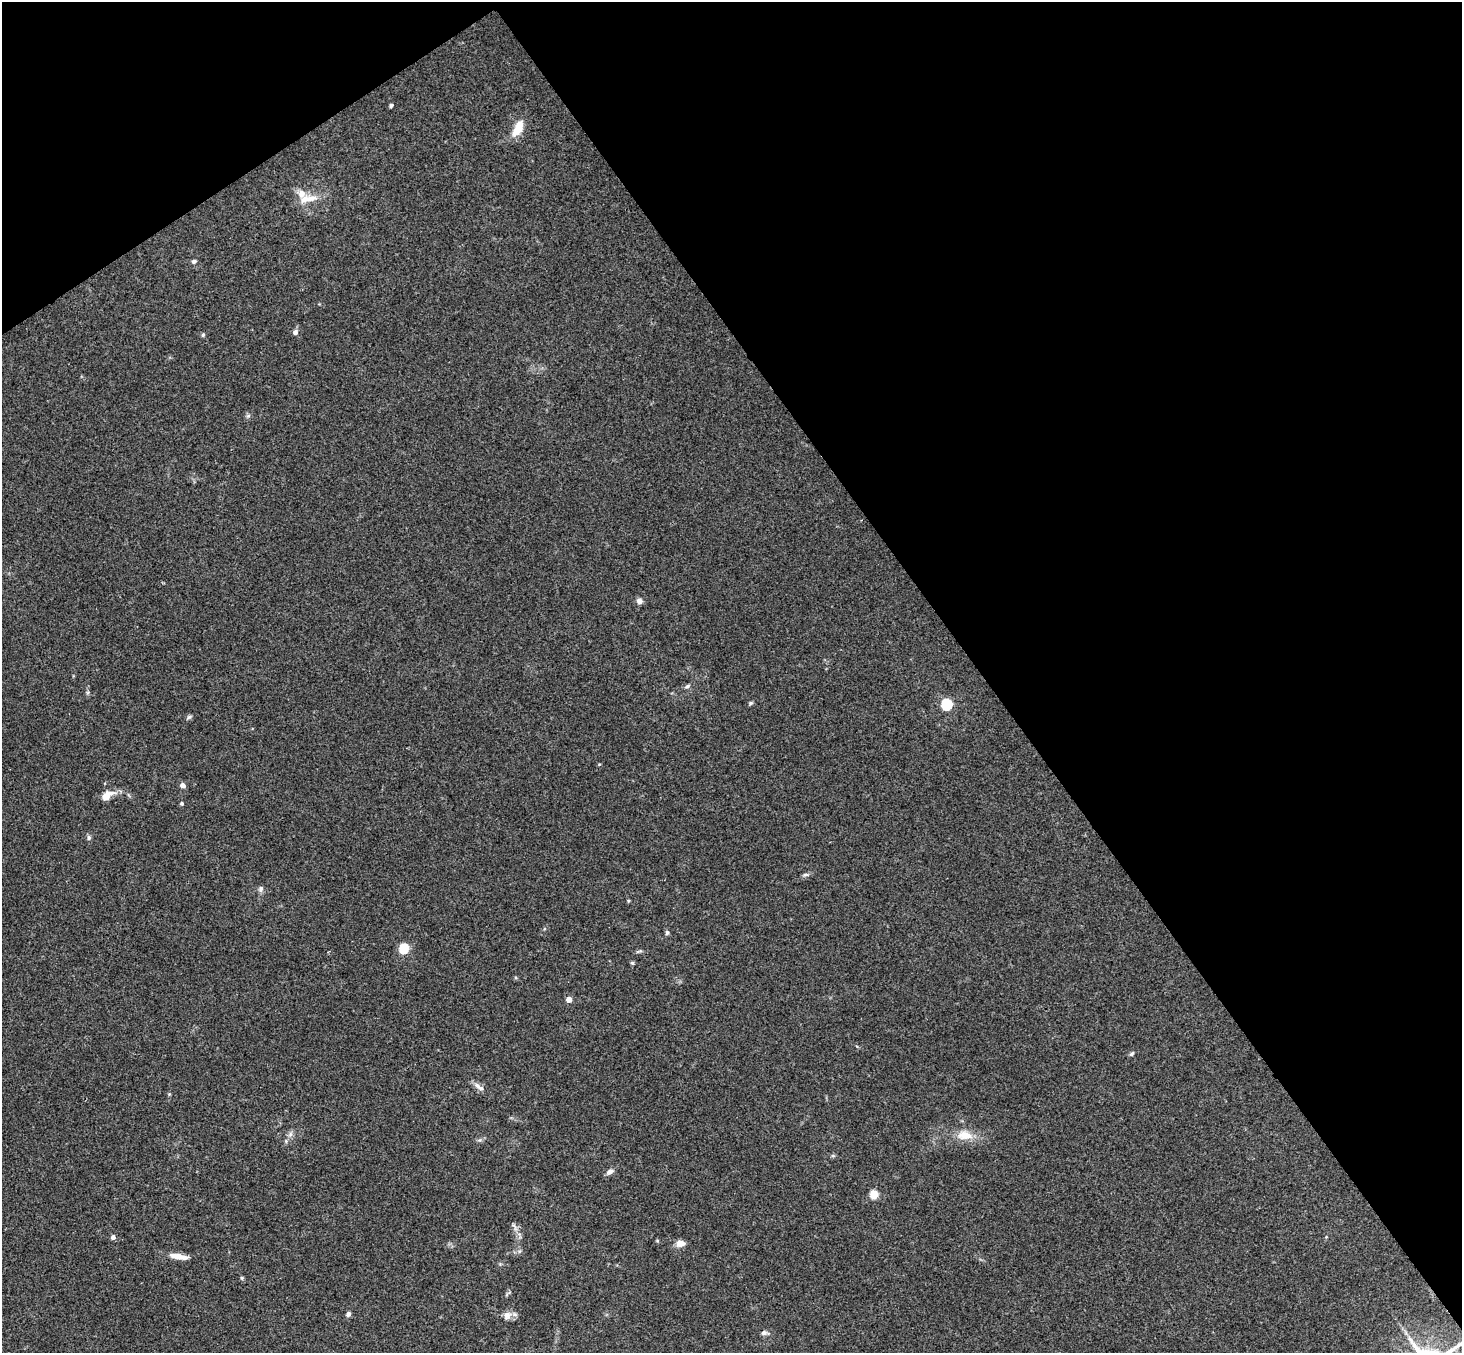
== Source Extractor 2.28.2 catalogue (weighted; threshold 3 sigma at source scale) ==
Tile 3 of 4 x 4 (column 3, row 1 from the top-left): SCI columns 2976-4435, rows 4383-5733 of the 5946 x 5927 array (HDU 1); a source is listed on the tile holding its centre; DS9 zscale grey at full resolution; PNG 1464 x 1355 px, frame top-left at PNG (2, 2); no overlay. Shown black and unused: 37% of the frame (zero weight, under 3 of 4 exposures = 6% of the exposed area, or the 3 px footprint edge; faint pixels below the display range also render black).
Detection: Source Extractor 2.28.2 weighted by HDU 2 'WHT'; one run over the whole footprint, this tile lists its part. Background 0.204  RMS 0.0083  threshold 0.0372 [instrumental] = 3 sigma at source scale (4.5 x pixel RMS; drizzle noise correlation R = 1.50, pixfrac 1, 0.05/0.05 arcsec/px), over >= 5 px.
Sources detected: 39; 1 inside a brighter listed object's ellipse — not listed separately; the other 38 listed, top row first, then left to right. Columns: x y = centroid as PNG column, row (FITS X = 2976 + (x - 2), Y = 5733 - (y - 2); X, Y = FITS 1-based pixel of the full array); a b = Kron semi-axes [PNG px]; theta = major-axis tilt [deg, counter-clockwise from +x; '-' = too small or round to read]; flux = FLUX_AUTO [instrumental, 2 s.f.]
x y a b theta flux
391 105 5 4 - 1.2
518 129 20 9 61 15
308 199 27 9 10 11
194 261 6 5 - 1.8
295 332 5 5 - 3.4
203 335 5 4 - 1.2
248 416 7 4 19 1.3
639 601 8 6 87 3.5
687 686 7 4 30 1.6
751 703 6 5 - 1.2
946 704 5 5 - 77
189 717 7 4 44 1.5
183 785 7 5 -31 3.2
107 796 15 8 35 9.6
182 803 5 5 - 1.2
89 838 7 5 71 1.7
806 875 8 4 0 1.7
261 888 8 7 - 2.3
667 933 6 5 - 1.5
404 948 5 5 - 58
639 951 13 2 17 1.1
632 963 5 4 - 1.1
569 999 4 4 - 8.2
1131 1054 7 4 28 1.4
481 1088 8 6 -35 3.1
290 1134 7 5 89 2.2
965 1135 23 12 -4 14
833 1156 6 4 -18 1.1
610 1172 9 6 31 3.3
874 1194 5 5 - 31
514 1226 12 3 -59 2
113 1237 4 4 - 3.1
680 1243 9 7 0 6.1
178 1256 22 7 -6 8.2
242 1278 5 5 - 1.1
348 1314 6 5 - 2.7
507 1315 13 9 61 5.3
764 1333 8 6 14 2.4